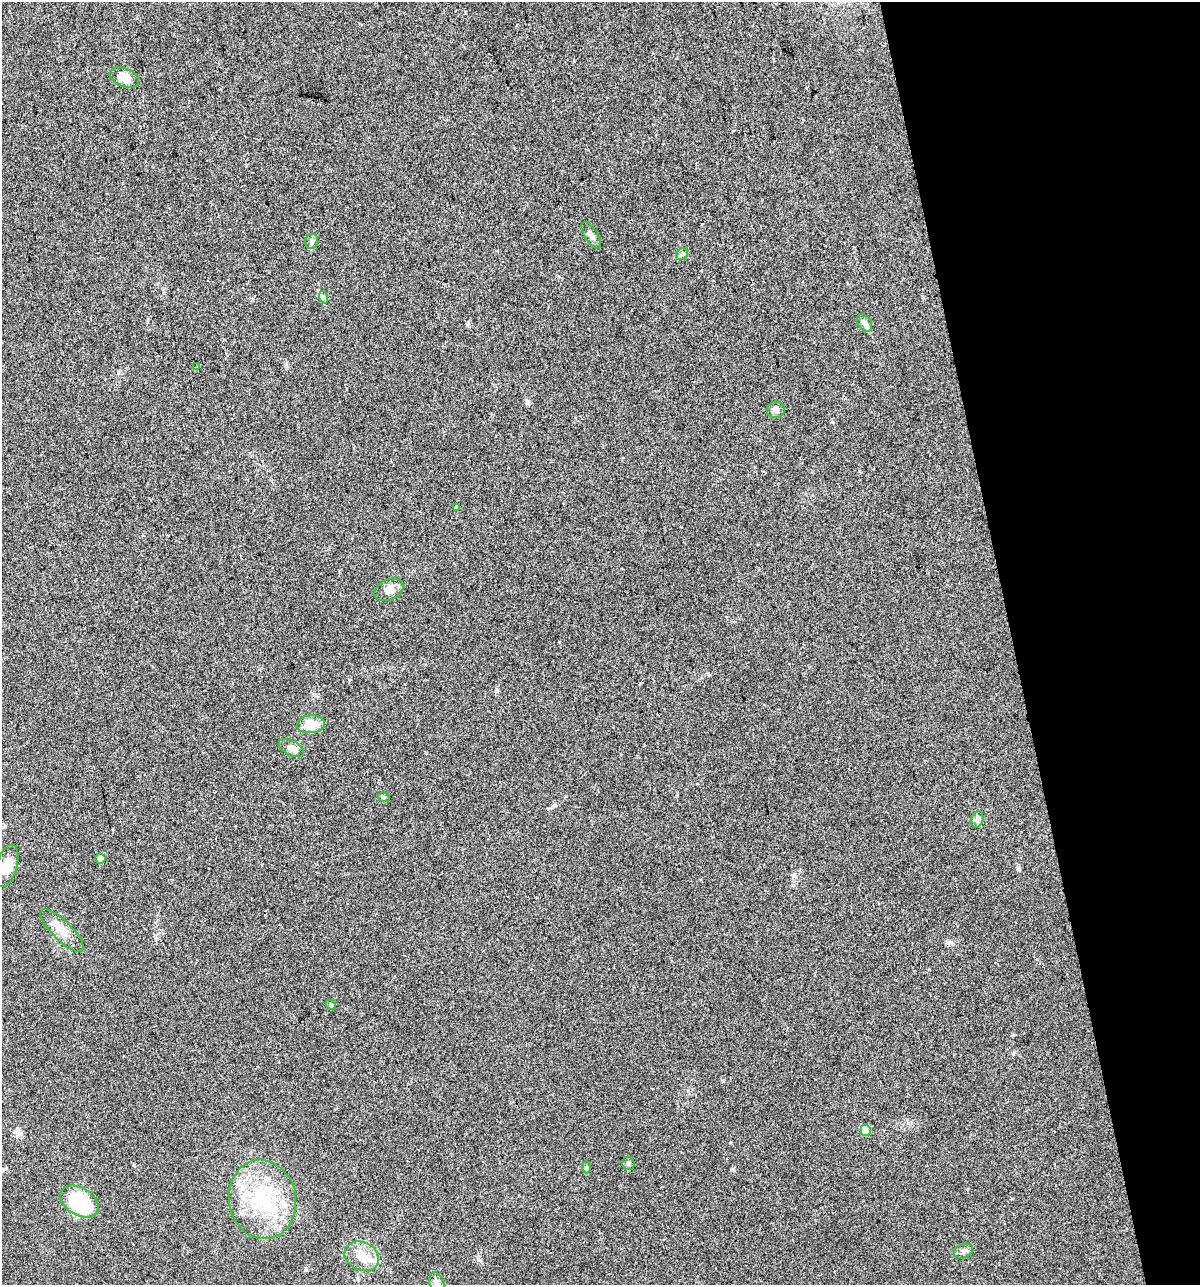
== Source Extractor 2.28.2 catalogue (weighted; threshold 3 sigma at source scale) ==
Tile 12 of 4 x 4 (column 4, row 3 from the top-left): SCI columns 3689-4886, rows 1284-2566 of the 4930 x 5133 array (HDU 1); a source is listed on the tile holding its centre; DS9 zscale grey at full resolution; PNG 1202 x 1287 px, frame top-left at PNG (2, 2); each listed source drawn as its Kron ellipse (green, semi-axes under 4 px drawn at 4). Shown black and unused: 16% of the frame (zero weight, under 2 of 3 exposures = <1% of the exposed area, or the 3 px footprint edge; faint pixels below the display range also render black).
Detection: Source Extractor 2.28.2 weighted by HDU 2 'WHT'; one run over the whole footprint, this tile lists its part. Background 0.0328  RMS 0.0063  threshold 0.0282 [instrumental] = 3 sigma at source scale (4.5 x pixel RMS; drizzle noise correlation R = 1.50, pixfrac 1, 0.0396/0.0396 arcsec/px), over >= 5 px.
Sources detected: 28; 1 cosmic-ray / hot-pixel residue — neither listed nor drawn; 1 inside a brighter listed object's ellipse — not listed separately; the other 26 listed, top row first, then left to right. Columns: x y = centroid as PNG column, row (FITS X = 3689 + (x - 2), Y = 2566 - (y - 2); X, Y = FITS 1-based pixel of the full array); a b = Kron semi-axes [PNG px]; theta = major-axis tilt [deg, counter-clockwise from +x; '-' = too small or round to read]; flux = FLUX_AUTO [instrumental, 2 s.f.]
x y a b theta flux
124 77 15 9 -23 8.3
591 235 15 6 -59 2.7
312 241 7 6 - 1.8
682 254 6 5 - 1.2
323 297 6 4 -72 1
864 323 9 6 -56 2.3
197 367 3 3 - 1
776 410 9 8 - 2.5
457 508 4 4 - 0.9
389 590 15 10 25 5
311 724 14 9 4 12
291 748 13 7 -27 3.2
384 797 6 4 -19 0.94
977 819 8 6 70 1.9
100 859 5 5 - 3.7
7 866 22 10 74 11
62 930 29 9 -44 8.8
331 1005 6 4 -44 0.82
866 1130 5 5 - 14
628 1163 7 6 - 1.3
586 1167 6 4 -88 0.93
262 1199 40 33 -80 50
79 1201 21 13 -31 42
963 1251 10 7 26 2
362 1256 18 14 -26 9.4
437 1283 11 7 -71 2.8
Isophote crosses this tile's border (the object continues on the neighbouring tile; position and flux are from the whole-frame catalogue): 1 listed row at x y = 437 1283
Unlisted compact peaks at least as high as the median listed source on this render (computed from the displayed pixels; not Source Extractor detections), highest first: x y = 733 1169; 554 805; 1018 869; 832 422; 306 1270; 528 401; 478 1260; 497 690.